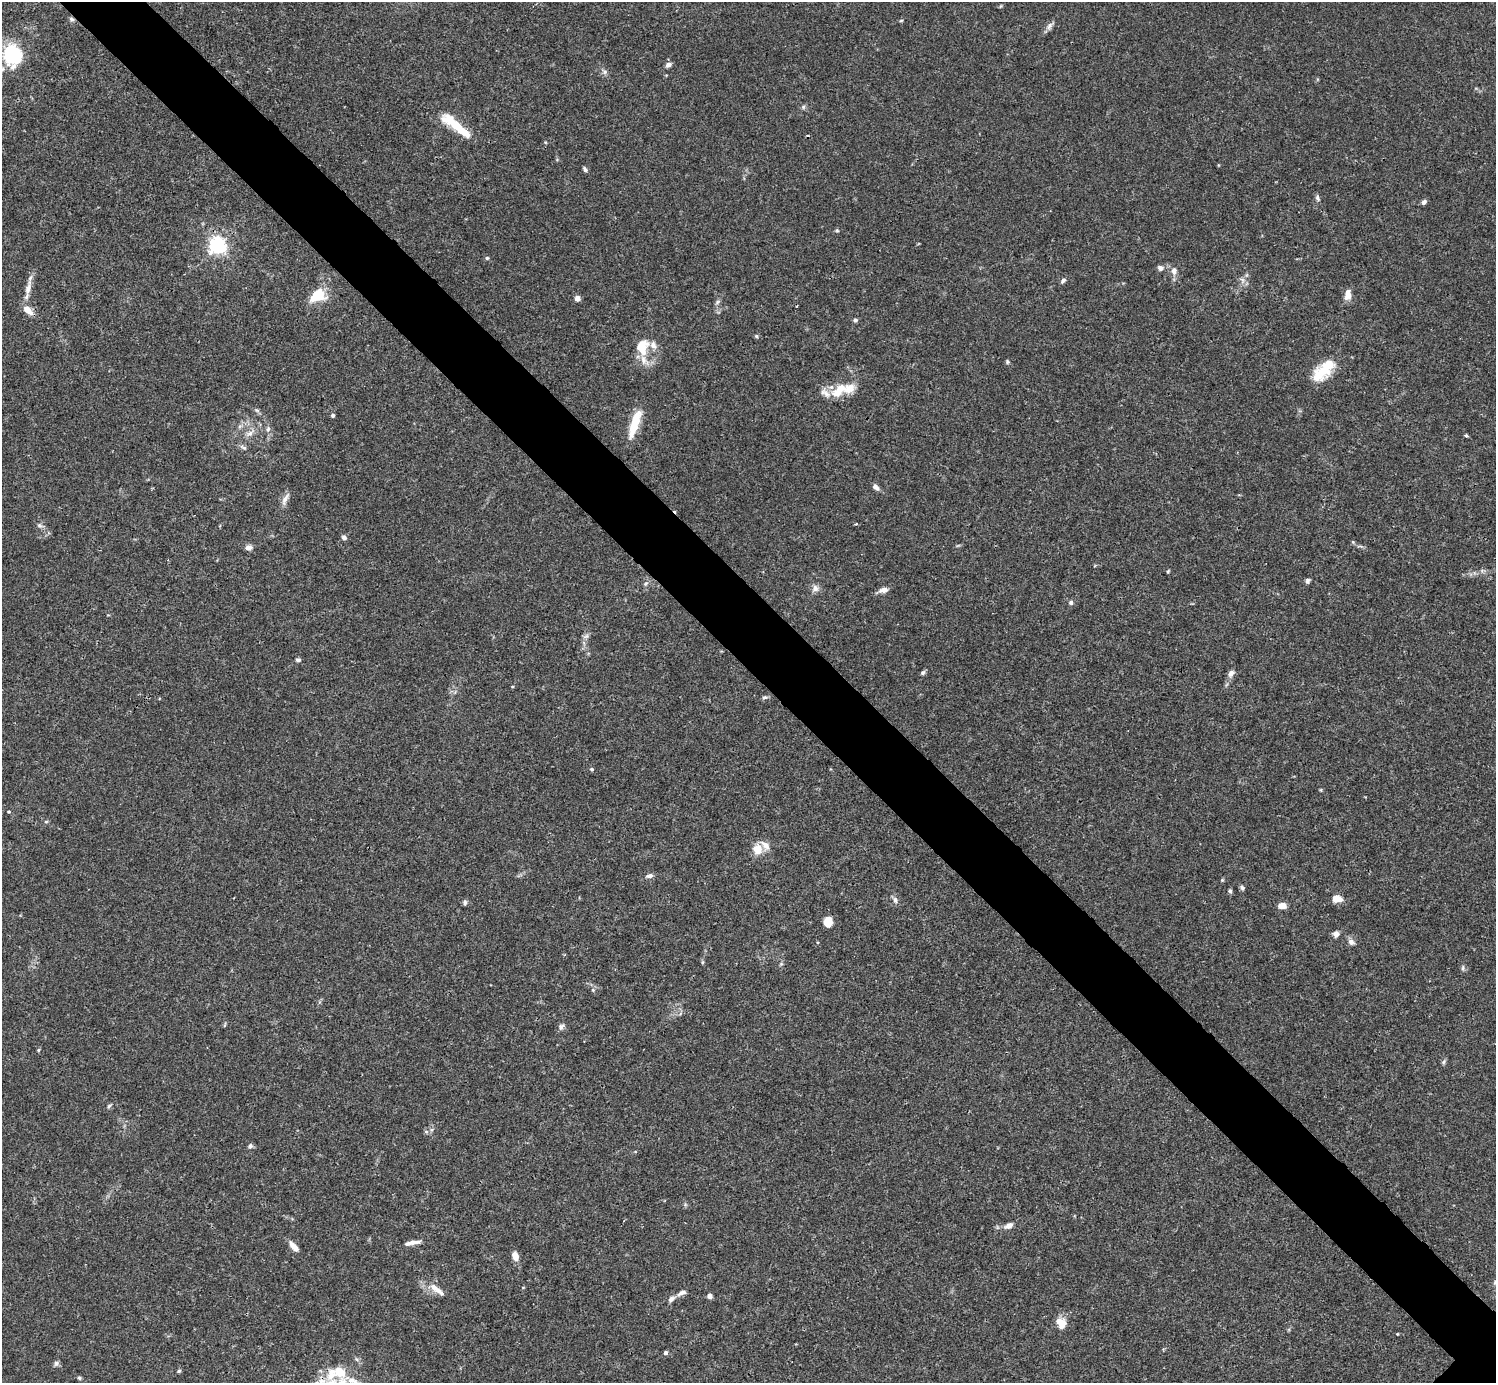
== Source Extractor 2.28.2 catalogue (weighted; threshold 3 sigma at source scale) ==
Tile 11 of 4 x 4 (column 3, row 3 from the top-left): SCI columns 2991-4484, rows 1539-2919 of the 5982 x 5981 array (HDU 1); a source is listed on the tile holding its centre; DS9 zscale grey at full resolution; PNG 1498 x 1385 px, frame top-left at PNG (2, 2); no overlay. Shown black and unused: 6% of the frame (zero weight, under 3 of 4 exposures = <1% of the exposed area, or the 3 px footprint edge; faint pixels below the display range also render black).
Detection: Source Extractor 2.28.2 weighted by HDU 2 'WHT'; one run over the whole footprint, this tile lists its part. Background 0.0164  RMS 0.0022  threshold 0.0098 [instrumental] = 3 sigma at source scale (4.5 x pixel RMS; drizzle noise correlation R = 1.50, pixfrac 1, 0.05/0.05 arcsec/px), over >= 5 px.
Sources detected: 107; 1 inside a brighter object's white glare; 2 cosmic-ray / hot-pixel residue — not listed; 11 inside a brighter listed object's ellipse — not listed separately; the other 93 listed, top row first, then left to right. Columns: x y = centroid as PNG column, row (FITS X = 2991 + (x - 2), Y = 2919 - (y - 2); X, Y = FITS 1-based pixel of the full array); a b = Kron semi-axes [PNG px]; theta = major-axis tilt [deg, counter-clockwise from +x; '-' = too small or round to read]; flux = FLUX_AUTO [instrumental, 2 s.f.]
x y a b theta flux
71 19 7 5 -18 0.45
1049 26 10 7 58 0.88
12 54 13 10 -68 28
668 65 7 5 27 0.88
605 72 6 5 - 0.54
803 107 6 5 - 0.39
462 130 29 10 -40 5
585 169 6 4 -61 0.46
1317 198 7 5 -67 0.49
1424 202 6 5 - 0.65
837 230 5 4 - 0.26
217 246 6 6 - 81
487 258 5 5 - 0.29
1160 268 6 5 - 0.99
1174 271 10 8 -85 1.2
1063 280 6 5 - 0.62
1242 280 8 5 -45 0.64
28 288 24 7 76 2.1
1348 294 12 7 83 1.8
315 296 27 11 44 3.9
577 298 6 5 - 0.92
717 302 7 4 71 0.42
28 310 13 7 -43 2.3
855 320 5 5 - 0.43
756 336 5 5 - 0.3
642 347 21 15 81 4.6
1007 362 6 4 -72 0.32
1323 371 23 19 11 5
849 388 21 12 3 3.1
826 394 14 8 -51 1.4
256 410 8 4 -31 0.44
333 415 5 4 - 0.38
635 424 35 9 72 5.5
268 429 6 5 - 0.46
250 433 11 7 31 1.1
1466 436 5 3 - 0.28
243 447 10 5 -26 0.58
876 487 10 6 -46 0.75
285 499 18 6 63 1.2
856 524 4 3 - 0.21
40 526 8 4 -19 0.46
344 537 7 6 - 0.57
248 547 8 7 - 0.96
1168 571 5 3 - 0.23
1307 581 7 5 89 0.5
646 583 6 4 19 0.34
815 588 10 8 70 1
884 590 11 6 9 1.2
1071 603 6 6 - 0.46
586 636 8 5 44 0.62
298 660 6 4 4 0.52
923 672 6 5 - 0.44
1231 673 9 7 52 0.94
764 697 7 5 4 0.43
592 769 5 4 - 0.29
9 812 5 4 - 0.23
46 822 6 4 2 0.25
765 845 12 7 -47 1.7
757 850 10 9 - 3.1
649 876 10 5 12 0.78
1222 880 5 4 - 0.23
1242 888 6 6 - 0.46
1230 891 6 5 - 0.35
1337 899 9 7 0 2.6
895 900 9 6 -72 0.79
465 903 7 5 85 0.49
1282 906 8 6 4 1.8
828 921 9 7 78 2.9
1336 934 7 6 - 1
1351 942 9 7 -36 0.88
702 962 5 4 - 0.27
1463 968 6 4 89 0.37
593 990 5 4 - 0.28
225 1025 7 3 76 0.21
561 1027 9 6 65 0.65
38 1050 4 4 - 0.23
1444 1062 7 5 62 0.4
109 1106 6 5 - 0.36
426 1132 6 4 -1 0.36
250 1146 6 6 - 0.49
1009 1226 10 6 29 1.2
412 1243 21 5 11 1.5
294 1246 13 5 -47 1.8
515 1256 10 7 -74 1.7
435 1289 24 8 -37 2.2
682 1293 13 5 23 0.91
709 1296 5 4 - 0.89
1061 1323 14 10 -72 2.4
666 1353 5 4 - 0.47
56 1363 8 6 45 0.55
179 1371 5 4 - 0.31
340 1372 22 14 -53 4.9
79 1378 5 4 - 0.36
Overlapping masked pixels (flux is a lower limit): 1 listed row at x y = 71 19